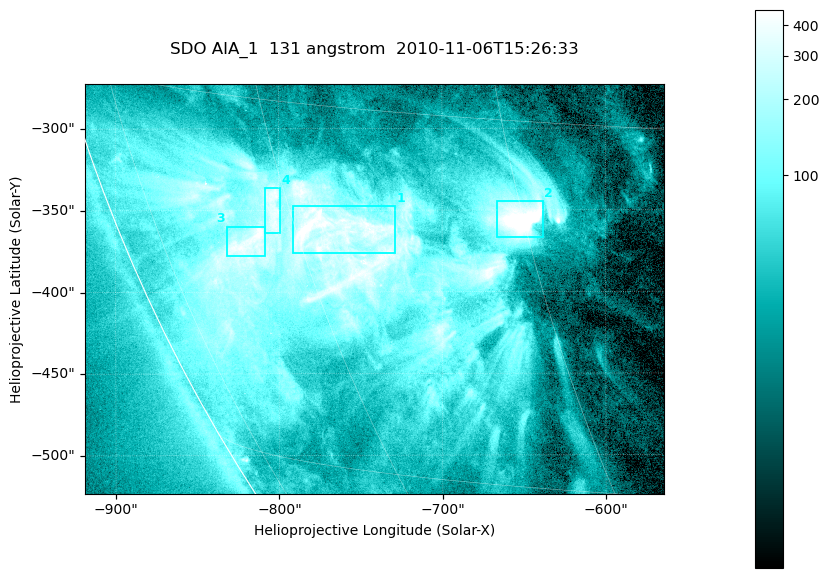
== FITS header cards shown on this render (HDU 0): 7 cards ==
TELESCOP= 'SDO     '           /
INSTRUME= 'AIA_1   '           /
WAVELNTH=                  131 /
WAVEUNIT= 'angstrom'           /
DATE-OBS= '2010-11-06T15:26:33.62' /
CTYPE1  = 'HPLN-TAN'           /
CTYPE2  = 'HPLT-TAN'           /

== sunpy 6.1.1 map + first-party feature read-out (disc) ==
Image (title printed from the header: SDO AIA_1  131 angstrom  2010-11-06T15:26:33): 590 x 417 px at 0.601 arcsec/px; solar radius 968 arcsec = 1612 px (partial field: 2.7% of the solar disc is inside the frame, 89% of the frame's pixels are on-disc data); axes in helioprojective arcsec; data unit not stated in the header (colour bar unlabelled)
Pointing: header CRPIX1/2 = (2045.07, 2040.72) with CRVAL1/2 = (0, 0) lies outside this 590 x 417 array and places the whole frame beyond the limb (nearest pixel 1.35 R_sun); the SolarSoft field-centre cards XCEN/YCEN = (-741.3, -398.2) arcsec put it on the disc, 766 arcsec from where CRPIX/CRVAL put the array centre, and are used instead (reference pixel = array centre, CRVAL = XCEN/YCEN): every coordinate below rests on XCEN/YCEN
Orientation: roll -0.139 deg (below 1 deg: not rotated)
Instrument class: DISC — disc imager (sunpy class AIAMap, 131 A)
Bright regions (active regions / flare kernels): reference = the on-disc median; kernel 5 px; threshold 5 sigma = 255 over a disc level ~51.5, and >= 1.15x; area >= 246 px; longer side >= 5 px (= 3 arcsec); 4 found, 4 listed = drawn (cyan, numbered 1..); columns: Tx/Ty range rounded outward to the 2 arcsec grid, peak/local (2 s.f.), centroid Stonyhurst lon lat
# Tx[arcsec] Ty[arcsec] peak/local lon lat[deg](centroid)
1 -792..-728 -378..-346 11 -57 -20
2 -666..-638 -368..-344 17 -45 -19
3 -832..-808 -378..-360 9.9 -65 -21
4 -810..-798 -364..-336 7.9 -61 -19
Off-limb structures (1.02-1.3 R_sun): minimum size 123 px: none found